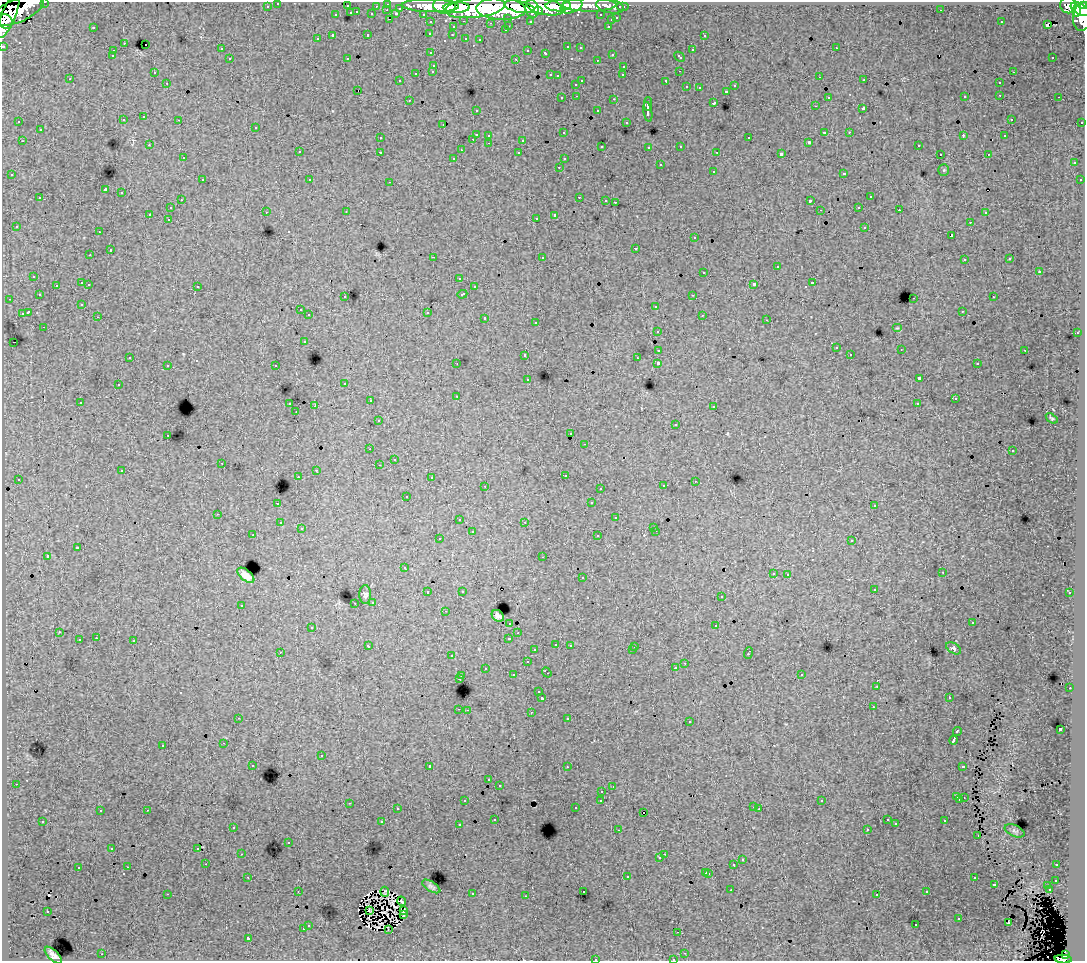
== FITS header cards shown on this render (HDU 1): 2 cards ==
NAXIS1  =                 1083
NAXIS2  =                  959

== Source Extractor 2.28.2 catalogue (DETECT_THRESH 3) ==
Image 1083 x 959 px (HDU 1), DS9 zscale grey, 1 PNG px = 1 image px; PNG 1087 x 963 px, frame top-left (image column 1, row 959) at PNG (2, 2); each listed source drawn as its Kron ellipse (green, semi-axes under 4 px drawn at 4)
Background 67.4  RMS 0.71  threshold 2.14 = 3 sigma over >= 5 px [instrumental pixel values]
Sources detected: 462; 3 with non-positive FLUX_AUTO (blend fragments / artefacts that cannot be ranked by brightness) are neither listed nor drawn; the other 459 listed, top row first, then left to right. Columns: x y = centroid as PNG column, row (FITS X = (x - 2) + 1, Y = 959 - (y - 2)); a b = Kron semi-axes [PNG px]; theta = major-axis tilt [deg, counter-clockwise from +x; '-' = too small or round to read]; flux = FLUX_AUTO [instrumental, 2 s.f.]
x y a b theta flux
45 2 3 2 - 1300
278 3 3 3 - 1300
388 4 3 3 - 2400
590 5 27 6 0 36000
1068 5 8 8 - 49000
267 6 3 3 - 890
347 6 3 3 - 430
376 6 3 2 - 410
430 6 28 6 -1 140000
444 6 11 8 -6 110000
558 6 13 5 1 76000
571 6 11 6 21 46000
610 6 14 7 -11 17000
1084 6 4 3 - 31000
519 7 16 5 -12 150000
545 7 20 8 -12 170000
622 7 6 3 0 1900
400 8 3 3 - 570
457 8 13 5 1 120000
475 8 30 10 6 390000
501 9 24 11 -2 410000
532 9 9 6 -80 110000
1080 9 10 5 -28 160000
387 10 3 2 - 150
941 10 3 2 - 53
17 11 28 11 22 210000
538 11 4 3 - 42000
1076 11 6 3 89 78000
357 12 3 2 - 260
351 13 3 3 - 480
372 14 3 3 - 640
396 14 4 3 - 500
423 14 3 2 - 1200
8 15 24 7 68 120000
336 15 3 3 - 220
601 15 3 3 - 900
1083 16 15 9 79 83000
508 18 3 3 - 610
617 18 3 3 - 340
389 19 3 2 - 190
611 20 3 3 - 200
6 21 8 6 -61 87000
464 21 3 2 - 190
530 21 3 3 - 700
431 22 3 3 - 1400
1001 22 2 2 - 39
490 23 3 2 - 47
1047 25 3 3 - 390
509 26 3 2 - 120
608 26 3 2 - 230
93 27 3 2 - 340
453 27 3 3 - 280
505 30 3 2 - 130
430 33 3 3 - 150
368 34 3 3 - 350
452 35 3 2 - 120
704 35 3 2 - 140
333 36 4 3 - 830
317 39 3 3 - 92
466 39 3 3 - 160
480 40 3 3 - 150
124 43 2 2 - 29
146 44 3 3 - 190
3 46 3 3 - 3500
568 47 3 3 - 260
580 48 3 2 - 81
836 48 3 2 - 240
221 49 3 3 - 110
528 50 3 2 - 46
692 50 3 3 - 220
113 51 3 2 - 120
431 53 3 3 - 110
546 53 4 3 - 330
612 54 3 3 - 270
112 56 3 2 - 80
680 57 6 3 -43 340
1053 57 3 2 - 96
347 58 3 2 - 35
230 59 3 3 - 230
516 59 3 2 - 330
597 60 3 2 - 64
434 65 3 3 - 240
624 66 3 3 - 320
433 71 3 3 - 150
679 71 2 2 - 27
154 72 3 2 - 82
1013 72 3 2 - 140
416 73 3 3 - 400
550 75 3 2 - 160
623 75 3 2 - 81
557 76 3 3 - 85
820 77 3 2 - 55
70 79 2 2 - 32
864 80 3 3 - 95
400 81 3 2 - 65
582 81 3 2 - 290
666 81 4 3 - 530
167 83 3 2 - 100
999 83 3 2 - 130
576 84 3 3 - 96
735 86 3 3 - 160
686 87 3 3 - 160
699 88 3 2 - 55
358 90 3 2 - 73
727 91 3 3 - 190
1000 95 3 2 - 170
577 96 3 2 - 180
965 96 3 3 - 73
828 97 3 3 - 200
1059 97 3 2 - 130
562 98 3 3 - 110
614 99 3 2 - 230
409 100 3 2 - 110
714 103 3 3 - 730
648 104 6 3 -89 1300
815 106 3 2 - 76
863 109 3 3 - 900
476 110 3 3 - 170
598 111 3 3 - 190
648 112 10 3 -80 1500
144 117 3 2 - 140
1011 119 3 2 - 72
123 120 3 3 - 160
179 120 3 2 - 100
19 122 3 2 - 98
626 122 3 3 - 200
1082 122 3 2 - 460
443 125 2 2 - 29
256 127 3 3 - 160
40 130 3 3 - 290
824 132 3 3 - 490
849 132 3 3 - 100
564 133 3 2 - 58
476 134 3 3 - 540
489 135 3 2 - 130
963 136 3 2 - 170
1005 136 3 3 - 120
380 138 3 3 - 170
749 138 3 3 - 270
473 139 3 2 - 120
523 140 3 3 - 430
22 141 3 2 - 140
809 142 3 3 - 75
489 143 3 2 - 150
149 145 3 3 - 79
918 145 3 3 - 180
602 146 3 2 - 68
681 146 3 3 - 170
649 147 3 3 - 170
461 150 3 3 - 55
299 152 3 3 - 130
380 152 3 3 - 260
717 152 2 2 - 30
519 153 3 3 - 150
781 154 4 3 - 1100
940 154 3 2 - 150
988 154 3 2 - 180
183 158 3 2 - 51
454 158 3 2 - 89
564 159 3 3 - 160
1074 163 3 3 - 240
660 165 3 3 - 290
559 167 3 2 - 200
944 170 5 5 - 64
713 171 3 3 - 310
844 173 3 3 - 170
12 175 3 3 - 130
202 180 3 2 - 210
310 180 3 2 - 63
1080 180 3 2 - 78
390 182 3 2 - 250
105 190 3 3 - 4500
121 193 3 3 - 130
579 197 3 2 - 250
870 197 3 3 - 290
40 198 3 3 - 250
181 200 3 2 - 140
606 200 3 3 - 130
810 201 3 3 - 910
615 202 3 2 - 140
859 207 3 2 - 190
171 208 3 3 - 210
820 210 2 2 - 25
899 210 3 2 - 120
266 212 3 2 - 170
346 212 3 2 - 66
985 213 3 3 - 150
150 214 3 3 - 750
555 215 4 3 - 1100
536 218 3 3 - 140
168 219 3 2 - 260
970 222 3 2 - 160
16 227 3 3 - 130
865 227 3 3 - 190
99 232 3 2 - 160
952 235 3 3 - 500
695 238 3 3 - 210
636 248 3 3 - 290
110 250 3 3 - 370
90 255 3 2 - 63
433 257 2 2 - 460
542 257 3 3 - 140
1010 259 3 3 - 100
964 260 3 3 - 140
777 267 3 3 - 380
1039 271 3 3 - 280
704 272 3 3 - 280
34 276 3 3 - 260
459 278 3 2 - 68
82 283 3 3 - 370
812 283 3 3 - 400
89 284 3 2 - 120
754 284 4 3 - 670
56 285 3 3 - 220
197 286 3 3 - 200
474 287 3 3 - 130
39 294 3 2 - 48
462 294 5 3 - 300
693 295 3 3 - 49
345 297 3 2 - 110
993 297 3 2 - 150
914 298 3 2 - 300
9 299 3 2 - 92
82 304 3 3 - 84
656 306 3 3 - 230
300 310 3 3 - 170
962 311 3 2 - 110
28 312 4 3 - 970
427 312 3 3 - 460
22 314 4 3 - 500
309 315 3 3 - 78
702 315 3 2 - 140
98 317 3 2 - 71
485 318 3 3 - 300
767 320 2 2 - 37
536 322 3 3 - 99
44 327 3 2 - 85
897 328 5 4 - 65
658 331 3 3 - 200
1077 333 3 2 - 230
304 341 3 2 - 83
14 342 2 2 - 36
836 348 3 3 - 120
901 349 2 2 - 27
659 350 4 3 - 700
1025 350 3 2 - 220
850 354 3 2 - 97
525 355 3 3 - 140
130 357 3 3 - 91
637 358 2 2 - 87
658 363 3 3 - 1400
457 364 2 2 - 18
977 364 3 3 - 120
168 365 3 3 - 200
276 366 3 3 - 200
528 379 3 3 - 130
919 379 4 3 - 1700
345 383 3 3 - 130
118 385 3 2 - 220
457 396 2 2 - 26
955 399 3 2 - 68
370 401 3 2 - 210
80 402 3 2 - 260
290 404 3 2 - 230
917 404 3 3 - 350
315 406 2 2 - 380
714 406 3 2 - 120
296 412 2 2 - 36
1052 418 6 4 -36 69
378 420 3 3 - 88
676 424 3 3 - 460
571 433 3 2 - 96
168 435 3 2 - 210
585 444 3 2 - 95
370 449 2 2 - 77
1013 451 3 2 - 55
394 459 3 2 - 62
222 463 3 2 - 74
379 465 3 2 - 89
316 470 3 2 - 130
122 471 3 3 - 210
565 475 3 2 - 110
298 477 3 2 - 42
431 477 3 2 - 86
18 479 3 2 - 100
695 481 3 2 - 87
485 486 3 2 - 130
663 486 3 3 - 120
600 488 3 2 - 71
407 496 3 3 - 120
278 503 3 2 - 340
591 503 3 3 - 86
874 506 3 3 - 200
218 514 3 2 - 110
616 518 3 3 - 190
459 519 3 3 - 150
525 522 3 3 - 110
280 523 3 2 - 130
654 527 3 3 - 180
301 529 3 3 - 150
656 531 3 2 - 110
472 532 3 3 - 550
253 535 3 2 - 81
598 536 3 3 - 190
439 539 3 2 - 97
852 540 3 3 - 220
77 548 3 3 - 360
48 556 3 3 - 860
543 557 3 2 - 100
404 568 3 3 - 140
943 572 2 2 - 29
773 573 3 3 - 160
788 574 3 2 - 200
246 575 10 5 -39 290
582 578 3 3 - 240
874 589 3 2 - 130
462 591 3 3 - 120
428 592 3 3 - 320
1070 593 3 3 - 160
365 594 9 6 89 140
721 597 3 3 - 250
373 602 3 3 - 230
355 603 3 2 - 150
241 605 3 3 - 150
445 611 3 2 - 130
498 616 7 5 -40 170
510 623 3 3 - 290
972 623 3 2 - 57
716 626 3 3 - 240
312 627 3 3 - 190
59 632 3 2 - 130
518 633 3 2 - 50
96 638 3 2 - 180
509 638 3 3 - 410
79 640 3 3 - 160
134 641 3 3 - 480
556 644 3 2 - 120
570 645 3 3 - 110
368 646 3 3 - 150
635 646 3 2 - 46
954 648 8 5 -33 98
535 650 3 3 - 82
632 650 3 2 - 210
280 652 2 2 - 25
748 653 6 2 70 350
452 656 3 2 - 130
527 662 3 3 - 170
685 663 3 2 - 180
485 668 3 3 - 170
675 668 3 3 - 95
547 673 5 3 - 340
801 674 2 2 - 37
513 675 3 3 - 140
462 676 3 3 - 180
459 679 4 3 - 200
877 686 3 2 - 31
1070 688 2 2 - 160
539 692 3 3 - 180
949 697 3 2 - 71
542 698 3 3 - 1100
873 707 3 2 - 92
459 709 3 2 - 140
467 710 3 2 - 170
531 712 3 2 - 220
238 718 3 2 - 51
568 719 3 2 - 45
690 722 3 3 - 270
1060 729 3 3 - 1100
957 731 4 3 - 470
953 740 5 3 - 1800
224 743 3 2 - 170
163 745 3 3 - 310
321 756 3 3 - 310
253 765 3 2 - 220
430 766 3 3 - 1900
963 766 4 3 - 330
567 767 3 2 - 130
489 780 3 2 - 93
16 784 3 2 - 140
499 785 3 3 - 200
613 787 3 2 - 49
602 791 3 2 - 240
957 797 3 2 - 59
964 798 2 2 - 31
601 800 3 3 - 160
960 800 3 3 - 170
465 801 3 3 - 160
822 801 3 3 - 160
349 803 3 2 - 150
754 807 3 2 - 120
576 808 3 3 - 83
397 809 3 3 - 140
759 809 3 2 - 49
147 810 3 2 - 290
100 811 3 3 - 160
643 812 3 3 - 380
495 819 3 3 - 77
887 820 3 3 - 110
43 821 3 3 - 140
945 821 3 2 - 120
382 822 3 3 - 610
896 824 3 2 - 49
459 825 3 3 - 140
233 827 3 2 - 130
867 829 3 2 - 100
618 830 2 2 - 24
1015 831 10 5 -25 98
978 835 3 2 - 78
288 842 3 2 - 47
112 848 3 3 - 110
198 848 3 2 - 77
241 854 3 2 - 79
664 854 2 2 - 130
660 858 3 3 - 140
742 860 3 3 - 260
206 864 2 2 - 140
734 864 3 3 - 730
1057 865 3 2 - 100
128 867 3 2 - 190
78 868 3 3 - 190
706 872 3 3 - 300
709 873 3 3 - 230
627 876 3 3 - 410
248 877 3 2 - 83
974 878 3 3 - 210
1056 880 3 3 - 91
994 884 3 3 - 230
431 886 10 4 -32 130
1047 886 3 2 - 38
731 890 3 2 - 80
1049 890 3 2 - 190
298 891 2 2 - 25
583 891 3 2 - 110
385 892 5 2 - 27
927 892 3 3 - 140
167 894 3 2 - 350
472 894 3 2 - 240
877 894 3 3 - 200
526 896 2 2 - 32
402 901 5 3 - 40
370 910 3 2 - 43
47 911 3 2 - 50
403 911 4 3 - 68
403 915 4 3 - 31
959 919 3 3 - 250
1008 923 3 3 - 54
308 925 3 3 - 240
916 925 3 2 - 120
303 929 3 3 - 220
388 929 3 2 - 53
678 932 3 2 - 71
248 938 3 3 - 1200
685 953 3 2 - 82
102 954 3 2 - 280
53 955 11 5 -44 230
1066 955 4 3 - 26000
595 959 3 3 - 240
673 959 3 2 - 160
1063 959 9 4 -4 43000
At the frame edge (FLAGS 8, measured only in part): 8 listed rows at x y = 45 2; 278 3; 1084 6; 1083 16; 3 46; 595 959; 673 959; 1063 959
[3 non-positive-flux detections neither listed nor drawn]